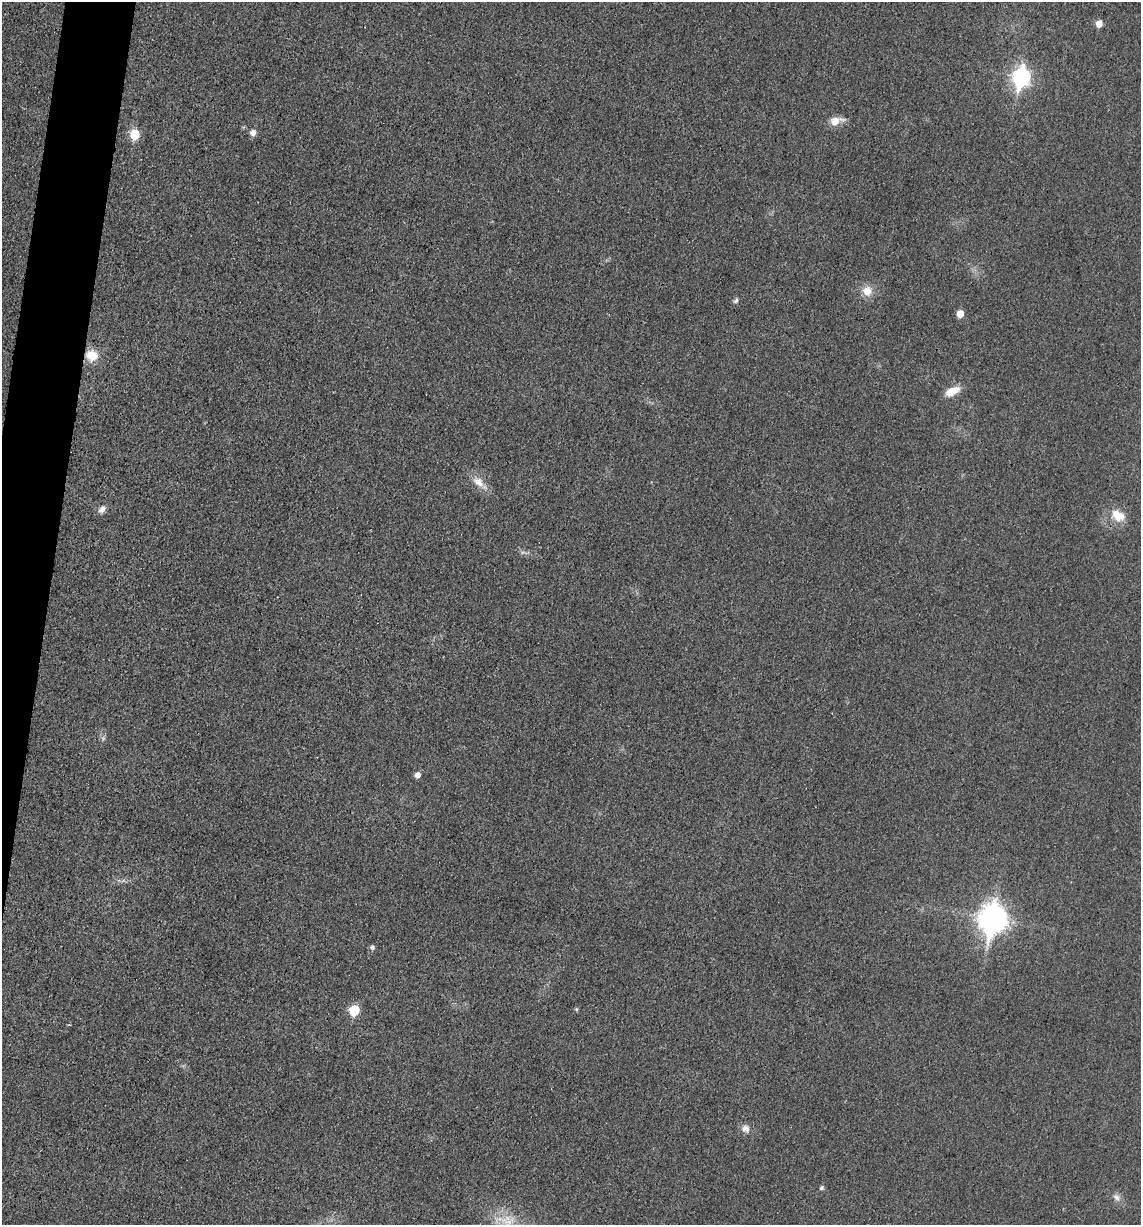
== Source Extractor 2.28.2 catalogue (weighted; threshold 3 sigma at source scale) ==
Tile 7 of 4 x 4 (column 3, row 2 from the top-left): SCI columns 2527-3665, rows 2454-3676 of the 4933 x 4909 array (HDU 1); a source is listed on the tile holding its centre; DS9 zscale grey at full resolution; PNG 1143 x 1227 px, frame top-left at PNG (2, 2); no overlay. Shown black and unused: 3% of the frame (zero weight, under 3 of 4 exposures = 1% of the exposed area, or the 3 px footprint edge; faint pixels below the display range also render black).
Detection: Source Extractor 2.28.2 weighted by HDU 2 'WHT'; one run over the whole footprint, this tile lists its part. Background 0.0386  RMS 0.0057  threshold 0.0259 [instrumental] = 3 sigma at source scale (4.5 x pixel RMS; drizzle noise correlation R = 1.50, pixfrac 1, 0.05/0.05 arcsec/px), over >= 5 px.
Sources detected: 22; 1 inside a brighter listed object's ellipse — not listed separately; the other 21 listed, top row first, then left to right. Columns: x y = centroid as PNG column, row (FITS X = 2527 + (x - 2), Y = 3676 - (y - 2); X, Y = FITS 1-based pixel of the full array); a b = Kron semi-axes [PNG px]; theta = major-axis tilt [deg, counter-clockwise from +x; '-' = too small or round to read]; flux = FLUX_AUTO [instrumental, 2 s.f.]
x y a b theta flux
1099 24 6 5 - 6.4
1021 77 9 7 80 190
836 121 18 9 14 5.9
253 133 8 7 - 3
135 134 7 6 - 23
867 291 12 12 - 7.1
736 301 8 5 45 1.3
960 314 6 5 - 7.6
92 355 13 12 - 11
952 391 18 8 26 8.3
479 482 24 10 -39 7.4
102 509 9 7 48 3
1119 517 20 13 11 9.1
417 775 6 5 - 3.4
993 919 12 9 80 640
372 947 6 6 - 1.7
576 1009 5 5 - 0.73
354 1010 6 6 - 29
746 1129 12 10 -58 3.6
821 1188 5 5 - 1.3
1116 1197 12 7 -52 3
Overlapping masked pixels (flux is a lower limit): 1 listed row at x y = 92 355